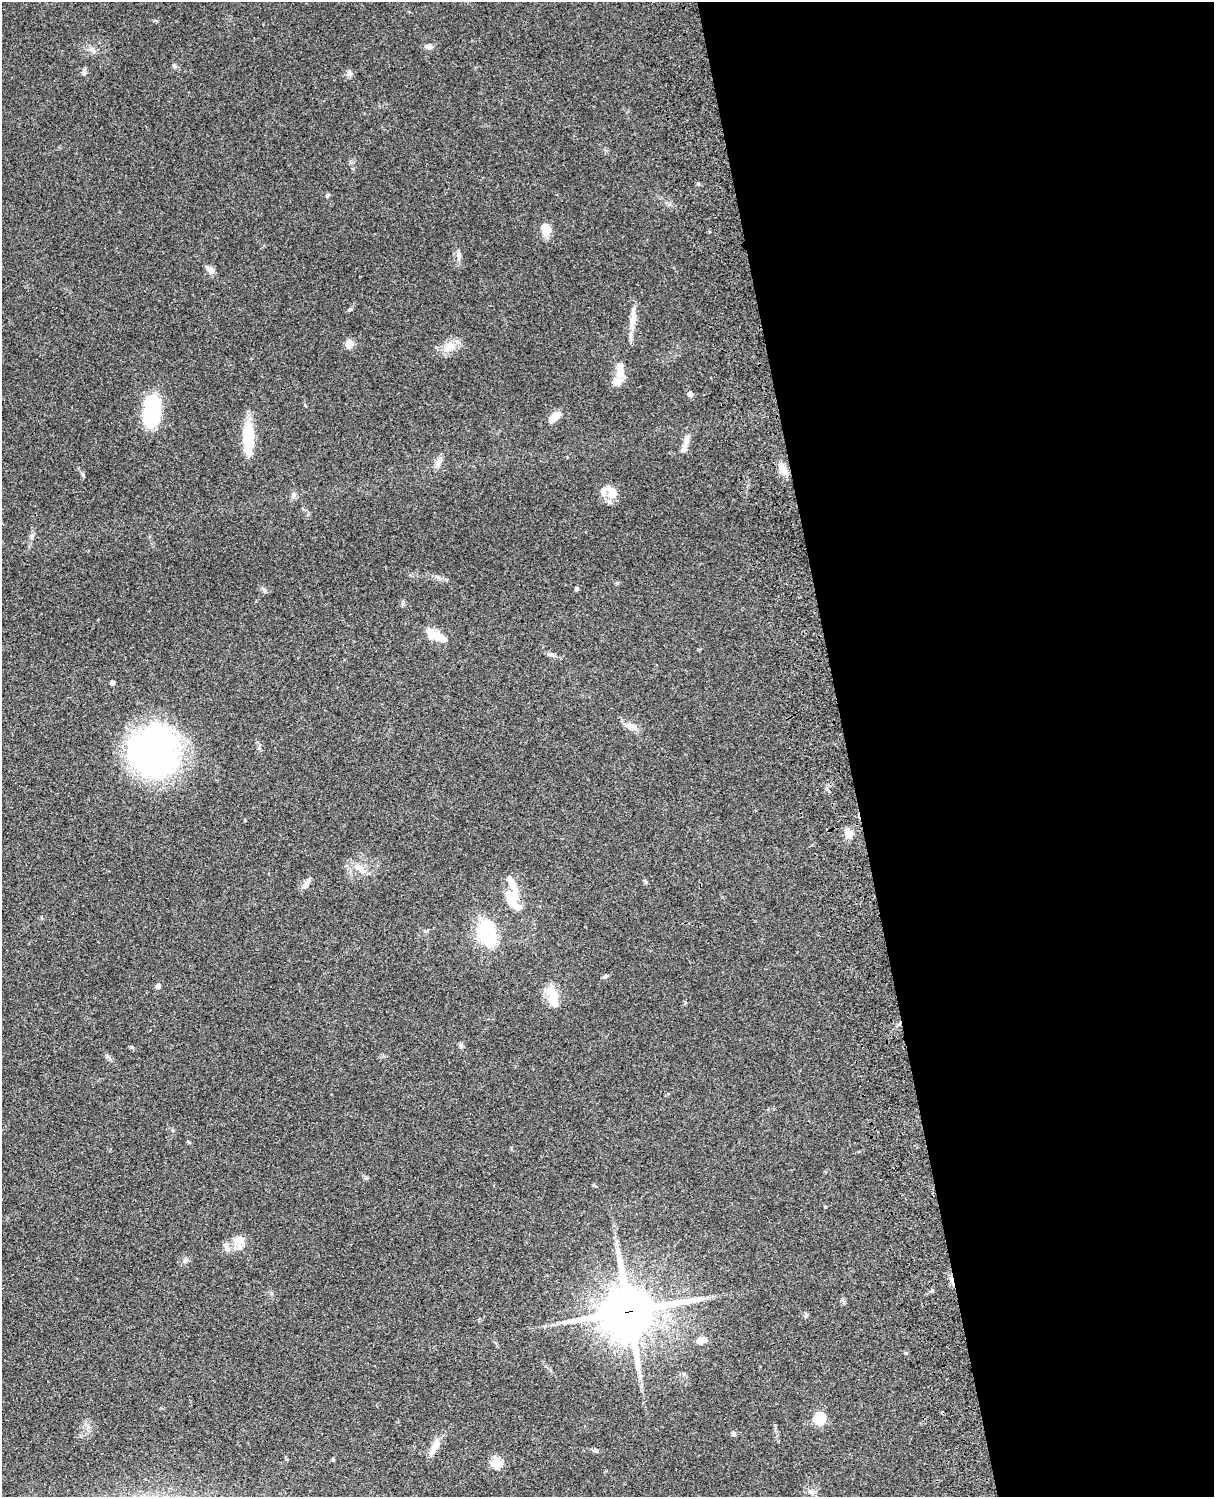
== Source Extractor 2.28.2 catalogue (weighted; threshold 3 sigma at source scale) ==
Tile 8 of 4 x 3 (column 4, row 2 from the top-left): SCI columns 3758-4969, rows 1773-3267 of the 5088 x 4927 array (HDU 1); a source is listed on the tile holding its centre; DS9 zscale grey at full resolution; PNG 1216 x 1499 px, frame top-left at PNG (2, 2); no overlay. Shown black and unused: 30% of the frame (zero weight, under 3 of 4 exposures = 6% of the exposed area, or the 3 px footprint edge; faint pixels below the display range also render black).
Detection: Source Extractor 2.28.2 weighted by HDU 2 'WHT'; one run over the whole footprint, this tile lists its part. Background 0.103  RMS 0.0064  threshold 0.0288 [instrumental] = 3 sigma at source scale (4.5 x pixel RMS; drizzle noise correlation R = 1.50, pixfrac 1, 0.05/0.05 arcsec/px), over >= 5 px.
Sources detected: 58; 2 inside a brighter object's white glare — not listed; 5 inside a brighter listed object's ellipse — not listed separately; the other 51 listed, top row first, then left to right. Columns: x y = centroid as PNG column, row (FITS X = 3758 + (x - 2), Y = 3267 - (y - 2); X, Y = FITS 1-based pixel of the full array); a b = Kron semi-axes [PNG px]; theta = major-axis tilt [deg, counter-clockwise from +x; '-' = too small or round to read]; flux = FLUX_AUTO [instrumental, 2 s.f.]
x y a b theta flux
428 47 9 6 5 2.4
174 66 6 4 -70 0.96
84 72 9 5 -84 1.6
349 74 8 5 78 1.7
327 196 6 5 - 0.86
546 229 14 10 -79 7.4
459 255 13 6 88 2.3
210 270 10 7 -35 2.9
350 309 6 4 30 0.89
632 320 22 8 76 6.5
349 343 5 5 - 19
450 346 14 10 -11 6.3
620 371 19 9 -84 8.7
690 394 5 5 - 3.7
152 411 25 13 83 54
555 417 13 7 40 7.7
248 439 36 11 -88 23
686 440 17 7 79 4.2
439 461 12 6 63 3.1
783 470 15 9 -59 5.4
612 493 13 13 - 7.6
293 495 7 4 -72 1.3
576 589 6 4 76 1
264 590 10 4 -45 1.3
435 634 23 11 -21 9.8
551 655 14 5 -18 2.2
112 683 4 4 - 2.2
630 726 12 8 -37 4.1
154 751 50 46 -60 200
849 834 10 8 -82 5.9
360 869 17 8 -40 6
645 882 7 4 -63 1
306 884 12 6 51 2.9
512 896 16 11 -30 10
487 933 23 18 -74 38
606 976 7 5 29 1.3
158 986 5 4 - 2.5
553 997 22 10 -81 14
461 1046 8 5 -83 1.2
241 1240 17 13 -47 6.7
186 1260 6 5 - 1.2
629 1311 18 17 - 3200
701 1340 13 6 12 5.3
906 1353 4 4 - 0.61
819 1419 5 5 - 49
734 1434 6 6 - 1.1
434 1448 26 8 60 6.1
595 1451 8 5 -22 1.3
333 1460 4 3 - 0.95
496 1463 5 5 - 39
812 1492 9 4 -36 1.9
Overlapping masked pixels (flux is a lower limit): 1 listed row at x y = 629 1311
Unlisted compact peaks at least as high as the median listed source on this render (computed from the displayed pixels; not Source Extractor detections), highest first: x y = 83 475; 32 536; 131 1047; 259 748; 806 1315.